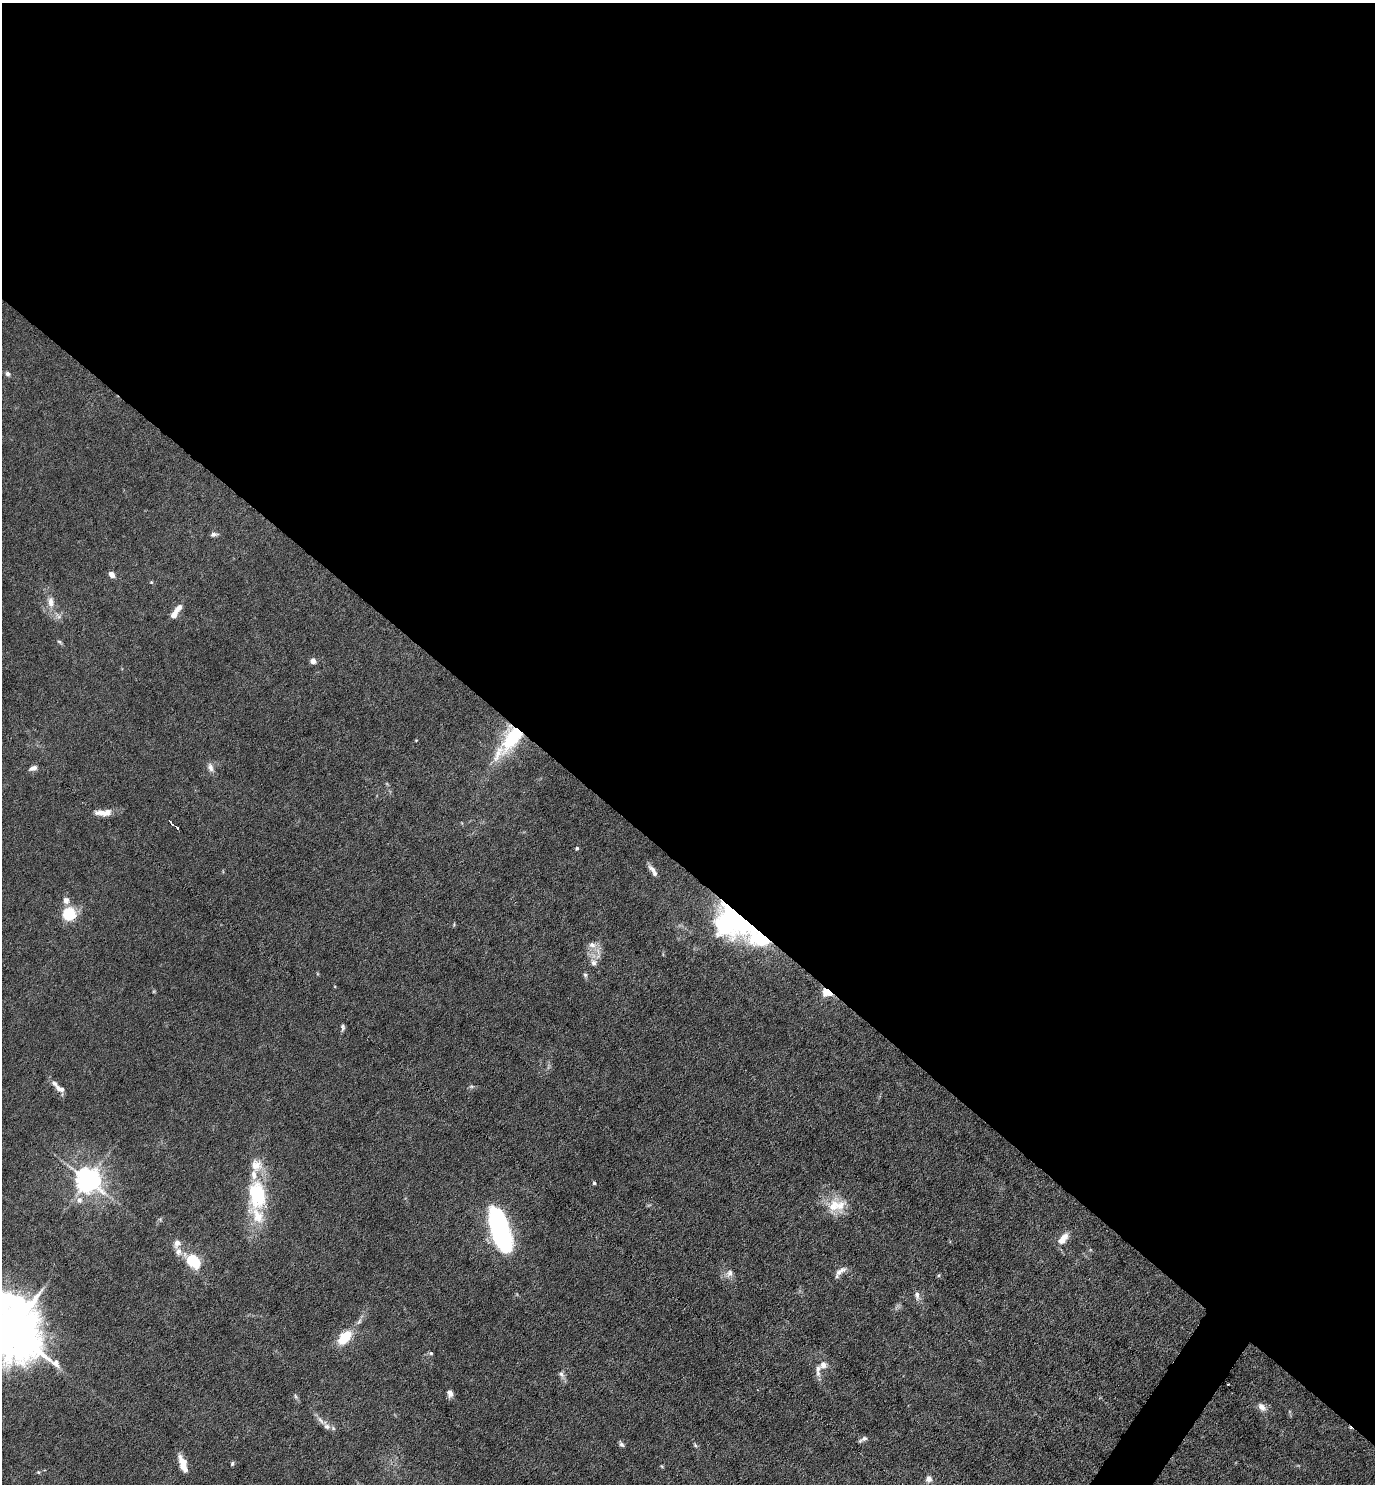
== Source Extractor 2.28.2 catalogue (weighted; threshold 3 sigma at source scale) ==
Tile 3 of 4 x 4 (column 3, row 1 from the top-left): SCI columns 2897-4269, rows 4447-5928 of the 5934 x 5928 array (HDU 1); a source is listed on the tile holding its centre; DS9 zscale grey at full resolution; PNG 1377 x 1486 px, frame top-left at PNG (2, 3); no overlay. Shown black and unused: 59% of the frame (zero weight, under 4 of 8 exposures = <1% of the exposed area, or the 3 px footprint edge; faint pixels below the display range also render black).
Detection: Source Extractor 2.28.2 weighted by HDU 2 'WHT'; one run over the whole footprint, this tile lists its part. Background 0.0371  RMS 0.0027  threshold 0.011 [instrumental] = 3 sigma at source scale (4.09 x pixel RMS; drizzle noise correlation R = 1.36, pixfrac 0.8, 0.05/0.05 arcsec/px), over >= 5 px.
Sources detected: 72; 4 inside a brighter object's white glare — not listed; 11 inside a brighter listed object's ellipse — not listed separately; the other 57 listed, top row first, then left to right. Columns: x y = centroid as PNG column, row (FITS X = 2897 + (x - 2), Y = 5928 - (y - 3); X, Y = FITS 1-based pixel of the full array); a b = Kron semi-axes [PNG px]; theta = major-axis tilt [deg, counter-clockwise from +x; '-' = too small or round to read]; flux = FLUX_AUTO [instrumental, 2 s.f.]
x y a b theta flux
8 374 7 6 - 0.67
214 534 8 5 6 0.77
112 574 7 5 -50 1.2
151 582 5 4 - 0.26
51 602 15 9 -82 2.3
175 613 17 5 56 3
60 642 8 4 -27 0.38
313 661 4 4 - 2.5
512 737 35 17 58 16
416 740 5 3 - 0.18
210 767 13 7 -69 1.3
33 768 9 6 18 1.1
103 812 21 7 1 2.8
171 823 6 2 -57 0.78
177 828 4 3 - 1.5
577 848 5 4 - 0.41
652 869 15 6 -46 1.3
66 900 10 9 - 1.3
69 914 10 10 - 11
727 919 37 26 88 30
454 925 6 3 90 0.26
755 938 31 26 -10 15
592 945 12 9 -33 1.8
593 962 10 9 - 1.4
585 975 6 5 - 0.47
827 992 5 4 - 20
343 1027 8 5 -85 0.59
60 1089 13 6 -20 1.4
88 1180 8 7 - 270
594 1183 4 3 - 0.34
260 1193 40 14 -73 11
79 1200 9 8 - 1.5
833 1206 22 16 58 5.1
501 1230 35 13 -74 62
1063 1239 14 7 51 3.3
178 1252 10 9 - 1.5
193 1261 13 9 -40 11
840 1271 16 7 35 1.6
729 1273 12 8 52 1.4
939 1275 6 4 71 0.3
917 1295 12 6 -83 1.1
11 1330 20 15 -57 1900
345 1337 20 11 49 7
431 1353 5 4 - 0.37
823 1365 12 10 38 1.7
561 1374 11 7 -57 0.94
450 1393 9 7 -78 1.1
296 1396 7 4 -70 0.5
1262 1407 12 8 -47 1.6
320 1420 16 5 -53 1.3
863 1439 13 5 28 0.75
621 1444 9 5 -59 0.6
695 1445 6 5 - 0.41
232 1463 6 4 55 0.44
183 1464 19 7 -73 3.3
38 1472 5 4 - 0.31
929 1479 6 6 - 1.5
Overlapping masked pixels (flux is a lower limit): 4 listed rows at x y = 512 737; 727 919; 755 938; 827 992
Isophote crosses this tile's border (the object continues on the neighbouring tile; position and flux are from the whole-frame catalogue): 1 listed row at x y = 11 1330